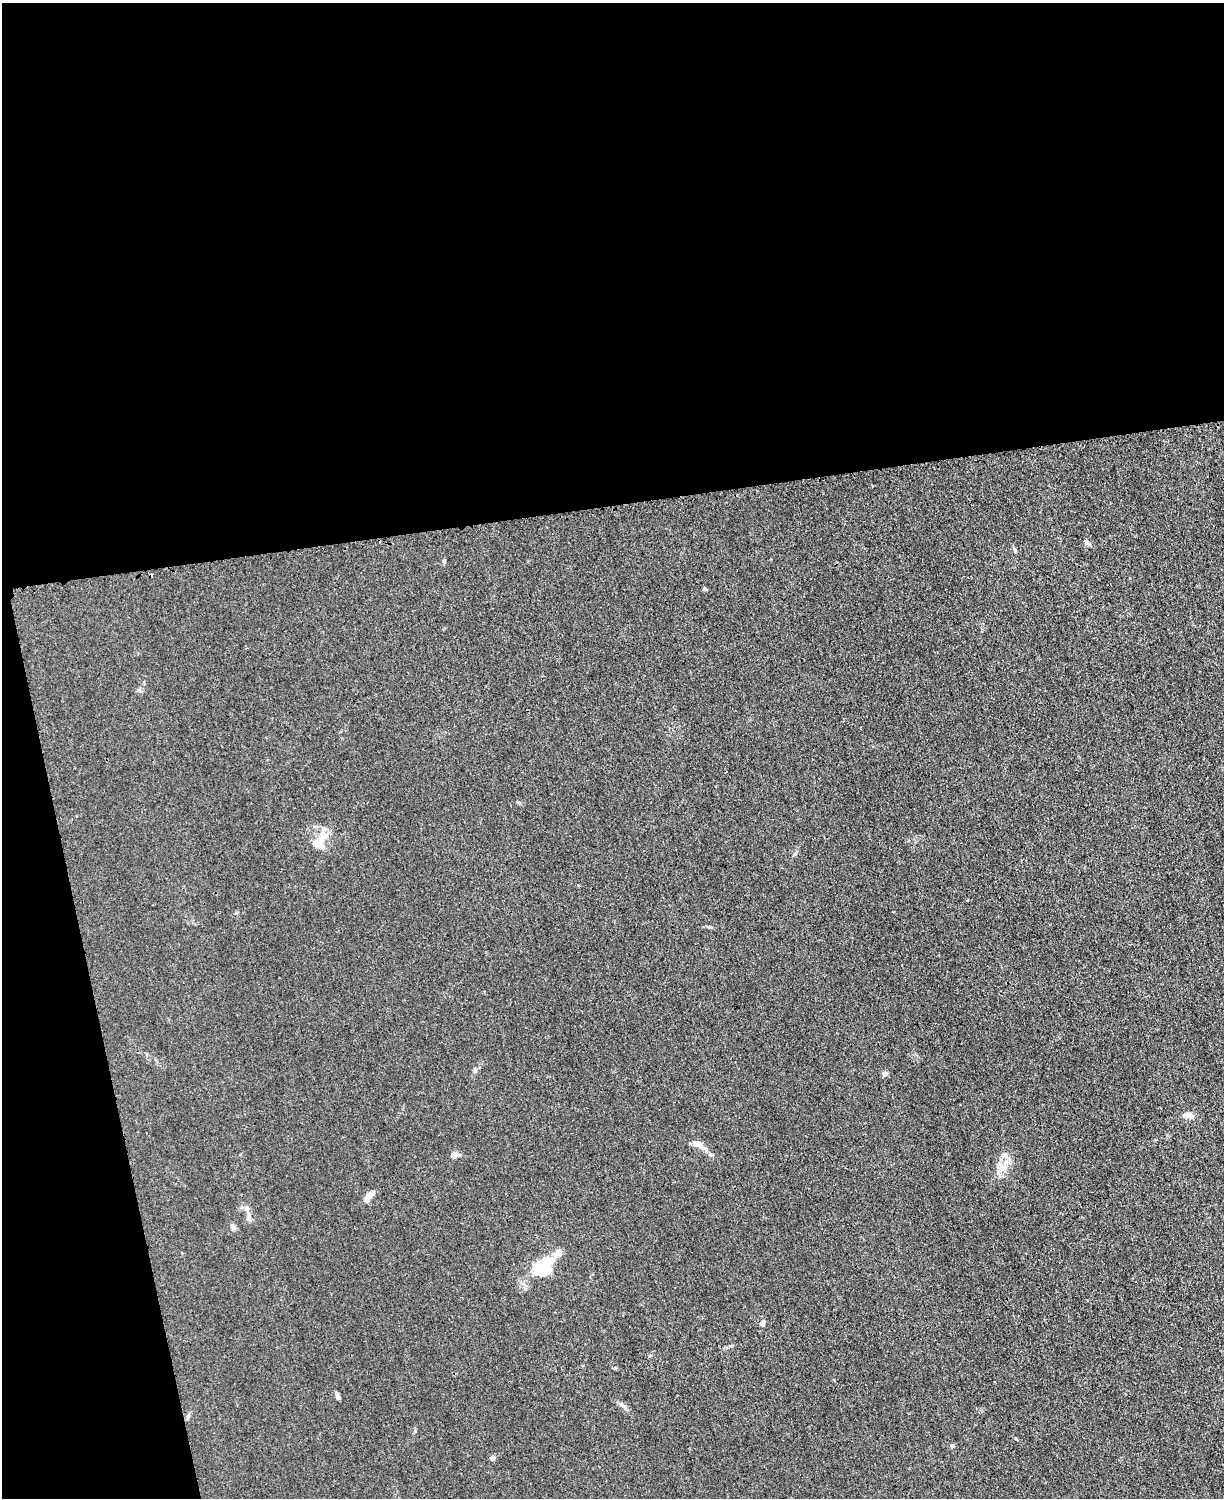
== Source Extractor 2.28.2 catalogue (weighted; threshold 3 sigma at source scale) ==
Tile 1 of 4 x 3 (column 1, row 1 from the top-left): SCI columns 13-1234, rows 3257-4752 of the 4923 x 4898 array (HDU 1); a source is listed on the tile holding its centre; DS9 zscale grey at full resolution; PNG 1226 x 1500 px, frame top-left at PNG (2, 3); no overlay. Shown black and unused: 39% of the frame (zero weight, under 3 of 4 exposures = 2% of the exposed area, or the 3 px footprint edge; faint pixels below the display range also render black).
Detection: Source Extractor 2.28.2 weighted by HDU 2 'WHT'; one run over the whole footprint, this tile lists its part. Background 0.0151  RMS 0.0046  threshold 0.0205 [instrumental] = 3 sigma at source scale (4.5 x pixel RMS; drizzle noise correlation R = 1.50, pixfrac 1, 0.05/0.05 arcsec/px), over >= 5 px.
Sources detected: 24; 3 inside a brighter listed object's ellipse — not listed separately; the other 21 listed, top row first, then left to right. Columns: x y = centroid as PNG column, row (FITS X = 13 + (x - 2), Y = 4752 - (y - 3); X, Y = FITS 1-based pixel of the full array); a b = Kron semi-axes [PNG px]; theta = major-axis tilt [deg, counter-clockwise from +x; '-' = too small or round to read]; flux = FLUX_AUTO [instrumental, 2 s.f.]
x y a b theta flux
1087 542 9 5 -37 1.1
1015 550 7 3 -55 0.64
444 561 5 5 - 0.57
322 837 19 11 67 6.5
893 912 3 2 - 0.32
885 1074 7 5 46 1.4
1189 1116 16 6 -11 2.2
697 1143 12 8 -6 2.4
454 1155 8 6 36 2.3
1005 1155 10 6 -43 1.8
1003 1167 10 6 -7 2.2
369 1196 14 7 43 2.9
249 1216 12 5 -79 1.5
233 1227 8 6 -48 1.4
543 1267 26 18 37 20
763 1324 9 6 90 1.3
337 1395 12 4 -62 1
623 1405 14 3 -42 1.2
188 1416 7 4 72 0.76
952 1446 5 4 - 1.4
493 1458 6 5 - 1.5
Unlisted compact peaks at least as high as the median listed source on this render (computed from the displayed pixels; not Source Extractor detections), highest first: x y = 705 589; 710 927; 518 802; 415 1431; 475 1070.